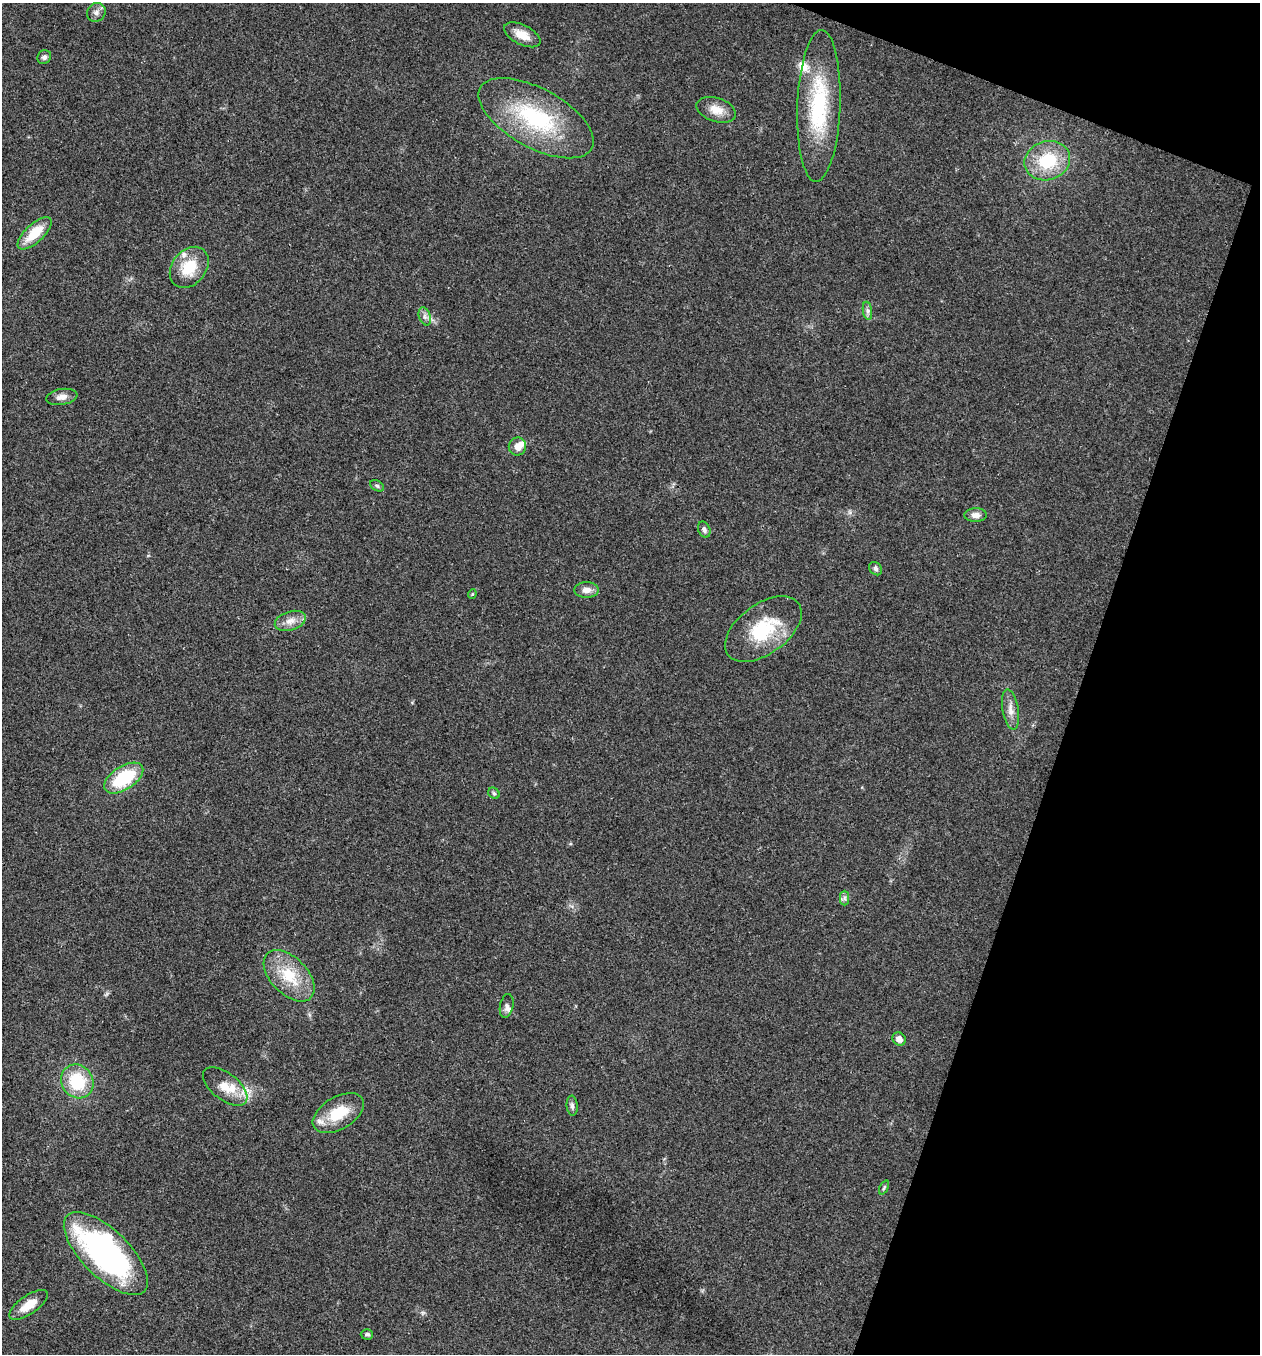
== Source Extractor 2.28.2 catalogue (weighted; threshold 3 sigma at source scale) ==
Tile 8 of 4 x 4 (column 4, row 2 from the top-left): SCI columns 4041-5298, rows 2709-4060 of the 5432 x 5418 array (HDU 1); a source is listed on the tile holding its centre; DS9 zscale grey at full resolution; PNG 1262 x 1356 px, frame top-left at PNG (2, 3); each listed source drawn as its Kron ellipse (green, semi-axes under 4 px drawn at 4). Shown black and unused: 17% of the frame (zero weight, under 3 of 4 exposures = <1% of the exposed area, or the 3 px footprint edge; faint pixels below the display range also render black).
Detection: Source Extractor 2.28.2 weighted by HDU 2 'WHT'; one run over the whole footprint, this tile lists its part. Background 0.0224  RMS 0.0041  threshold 0.0183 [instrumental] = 3 sigma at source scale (4.5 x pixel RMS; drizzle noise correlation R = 1.50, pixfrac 1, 0.05/0.05 arcsec/px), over >= 5 px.
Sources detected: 42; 6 inside a brighter listed object's ellipse — not listed separately; the other 36 listed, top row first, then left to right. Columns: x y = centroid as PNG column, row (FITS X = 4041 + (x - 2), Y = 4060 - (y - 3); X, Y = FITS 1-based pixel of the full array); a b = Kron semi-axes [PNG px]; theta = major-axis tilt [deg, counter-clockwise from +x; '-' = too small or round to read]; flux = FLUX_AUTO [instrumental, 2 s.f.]
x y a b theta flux
96 12 10 8 46 1.9
522 35 19 10 -27 5.3
44 57 7 6 - 1.3
819 106 76 21 88 38
716 110 20 12 -18 5.3
536 118 64 29 -29 43
1047 161 23 19 18 19
35 233 21 9 43 11
189 267 23 17 51 13
867 311 9 4 -81 1.2
425 316 9 5 -71 1.5
62 397 16 8 10 2.7
517 446 9 8 - 3.9
377 486 7 5 -30 0.82
976 515 11 7 0 2.3
704 530 8 6 -68 1.2
876 569 7 5 -45 1.1
587 590 12 8 0 3
472 594 4 4 - 0.42
290 621 16 9 17 3.7
763 629 44 25 36 25
1011 710 20 8 -81 3.6
124 778 22 11 33 23
494 793 6 5 - 0.68
844 898 7 4 -90 1
289 976 31 18 -46 15
507 1006 12 6 78 1.5
899 1039 7 6 - 2.5
77 1081 18 15 -54 18
225 1086 26 13 -38 7.9
572 1106 10 5 -85 1.1
338 1113 28 16 30 12
884 1187 7 4 63 0.6
106 1254 54 23 -44 110
29 1305 22 9 35 6.4
367 1334 6 5 - 0.85